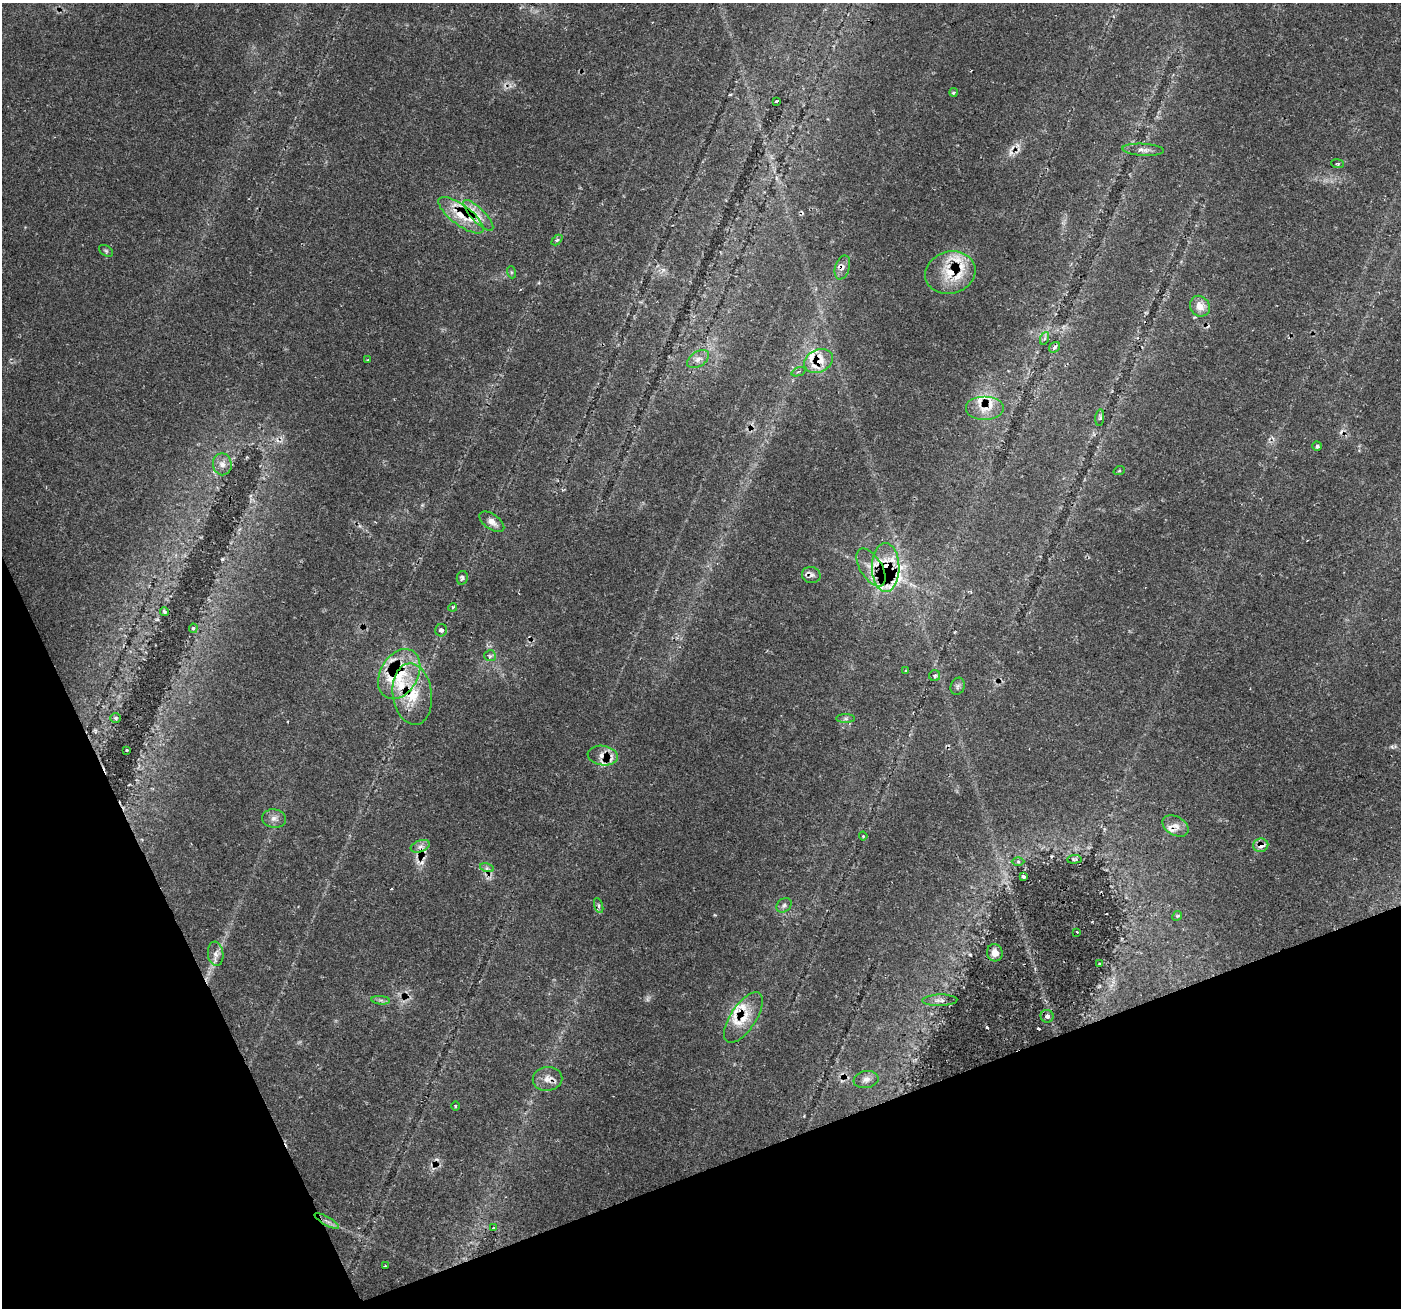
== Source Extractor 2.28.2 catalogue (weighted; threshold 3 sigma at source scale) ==
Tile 14 of 4 x 4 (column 2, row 4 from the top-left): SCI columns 1399-2797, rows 142-1447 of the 5594 x 5449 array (HDU 1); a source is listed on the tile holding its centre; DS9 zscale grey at full resolution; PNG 1403 x 1310 px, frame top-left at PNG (2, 3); each listed source drawn as its Kron ellipse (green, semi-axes under 4 px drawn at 4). Shown black and unused: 19% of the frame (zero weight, under 2 of 3 exposures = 1% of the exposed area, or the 3 px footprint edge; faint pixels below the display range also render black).
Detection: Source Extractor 2.28.2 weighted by HDU 2 'WHT'; one run over the whole footprint, this tile lists its part. Background 0.0408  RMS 0.0038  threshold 0.017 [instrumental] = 3 sigma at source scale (4.5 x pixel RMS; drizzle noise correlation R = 1.50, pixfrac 1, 0.0396/0.0396 arcsec/px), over >= 5 px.
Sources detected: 98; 1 too faint to see at this stretch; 10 cosmic-ray / hot-pixel residue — neither listed nor drawn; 19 inside a brighter listed object's ellipse — not listed separately; the other 68 listed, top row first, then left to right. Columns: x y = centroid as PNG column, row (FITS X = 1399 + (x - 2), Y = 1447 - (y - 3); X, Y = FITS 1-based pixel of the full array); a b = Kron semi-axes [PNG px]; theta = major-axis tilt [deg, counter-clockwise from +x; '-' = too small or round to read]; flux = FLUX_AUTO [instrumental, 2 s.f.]
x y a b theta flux
954 92 4 3 - 0.52
776 101 3 3 - 0.78
1143 150 21 6 -4 2.2
1338 164 6 4 -6 0.52
461 215 27 10 -37 8.7
478 215 20 7 -45 4.1
557 240 6 4 44 0.57
106 251 7 5 -31 0.6
842 267 12 7 73 2.1
511 272 6 4 -72 0.54
950 272 25 21 15 13
1200 306 11 9 -51 3.7
1045 338 6 4 71 0.68
1054 347 6 5 - 0.76
698 359 12 7 32 2.2
368 360 4 3 - 0.3
819 361 15 11 28 6.4
799 372 7 2 22 0.4
985 409 19 12 0 5.4
1100 418 8 3 85 0.7
1317 446 5 4 - 1
222 464 11 9 -81 2.8
1119 471 6 3 19 0.39
492 522 14 7 -35 2.8
886 567 24 13 -89 15
871 568 21 11 -58 5.2
811 575 9 8 - 1.5
462 578 7 5 77 0.92
453 607 4 3 - 0.4
164 612 4 4 - 0.55
193 628 5 4 - 0.53
441 630 6 6 - 1.2
490 656 6 5 - 0.8
906 671 4 3 - 0.39
399 674 27 18 60 15
935 676 5 5 - 0.94
958 686 9 6 68 1.1
412 694 31 19 -82 14
116 718 5 5 - 0.59
845 718 9 4 0 0.84
126 750 3 3 - 1.3
603 755 15 9 -9 4
274 819 12 9 -9 2.2
1175 826 14 9 -30 2.9
863 836 4 4 - 0.51
1261 845 7 7 - 4
420 846 10 5 20 1.5
1074 859 7 3 4 0.42
1018 862 6 4 -1 0.51
487 868 7 4 -17 0.9
1023 877 3 3 - 0.54
784 905 8 6 41 1.1
599 906 8 3 -71 0.67
1177 916 5 4 - 0.48
1077 932 3 2 - 0.44
995 953 9 7 -69 3.2
216 954 12 7 -84 2.2
1099 964 4 2 - 0.29
381 1000 9 4 -5 0.82
940 1000 17 5 1 1.8
1047 1016 6 6 - 1.9
743 1018 29 12 57 9.1
547 1079 15 12 9 3.5
866 1080 12 8 9 2
455 1106 4 3 - 0.41
327 1221 14 3 -30 1.3
493 1228 4 3 - 0.45
385 1266 3 2 - 0.29
Overlapping masked pixels (flux is a lower limit): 16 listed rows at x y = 461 215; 478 215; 842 267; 950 272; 819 361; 985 409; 886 567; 871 568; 811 575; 399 674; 412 694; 603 755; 1175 826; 1261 845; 743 1018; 547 1079
Unlisted compact peaks at least as high as the median listed source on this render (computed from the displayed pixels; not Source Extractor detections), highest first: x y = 222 559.